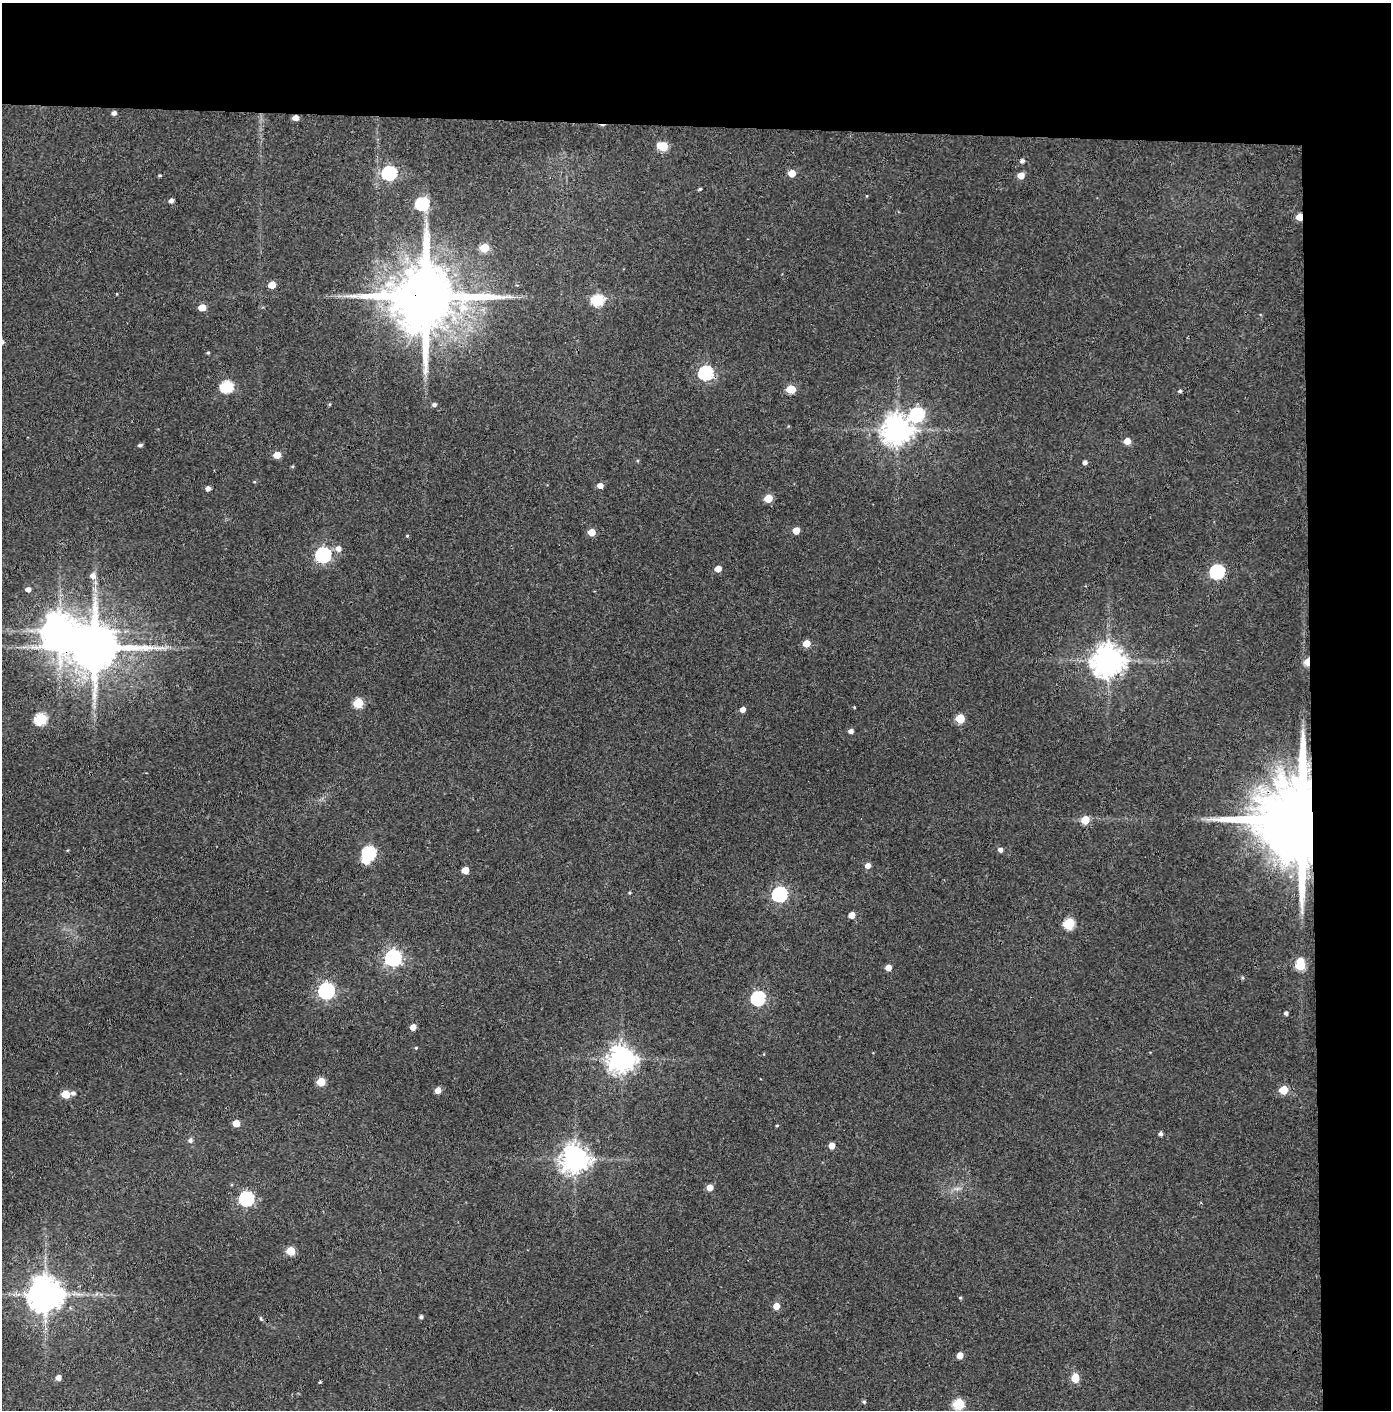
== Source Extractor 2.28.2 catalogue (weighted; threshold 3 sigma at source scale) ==
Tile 3 of 3 x 3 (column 3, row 1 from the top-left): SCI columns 2853-4241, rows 2822-4229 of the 4314 x 4236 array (HDU 1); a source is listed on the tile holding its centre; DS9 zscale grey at full resolution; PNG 1393 x 1412 px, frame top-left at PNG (2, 3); no overlay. Shown black and unused: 14% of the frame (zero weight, under 3 of 4 exposures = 6% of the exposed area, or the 3 px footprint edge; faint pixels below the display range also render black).
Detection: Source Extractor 2.28.2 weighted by HDU 2 'WHT'; one run over the whole footprint, this tile lists its part. Background 0.0904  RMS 0.0064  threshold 0.0289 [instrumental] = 3 sigma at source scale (4.5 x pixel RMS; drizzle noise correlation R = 1.50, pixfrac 1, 0.05/0.05 arcsec/px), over >= 5 px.
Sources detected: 101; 2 inside a brighter object's white glare — not listed; the other 99 listed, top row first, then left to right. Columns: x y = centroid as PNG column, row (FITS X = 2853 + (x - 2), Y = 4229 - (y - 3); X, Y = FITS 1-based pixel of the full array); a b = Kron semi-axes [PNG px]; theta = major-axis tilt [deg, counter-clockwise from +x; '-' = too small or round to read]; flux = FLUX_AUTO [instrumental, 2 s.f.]
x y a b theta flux
114 113 5 4 - 2.4
295 118 5 4 - 4.8
663 146 6 5 - 27
1022 161 5 5 - 1.8
389 173 7 6 - 120
792 173 5 5 - 9.2
160 175 4 3 - 0.74
1021 176 5 5 - 6.4
700 189 4 3 - 0.83
171 201 5 4 - 2.4
422 204 7 6 - 78
1299 217 5 4 - 11
484 248 6 5 - 19
272 285 5 5 - 11
116 294 4 2 - 0.43
425 296 20 17 3 7700
598 300 6 6 - 57
202 307 5 5 - 10
208 353 4 3 - 0.84
706 373 7 6 - 110
227 387 6 6 - 65
791 389 6 5 - 20
1180 391 5 4 - 1
330 404 5 3 - 0.64
434 405 5 4 - 1.8
917 414 8 7 - 110
897 430 9 9 - 920
1127 441 5 5 - 6.6
140 445 5 4 - 1.5
277 455 5 5 - 9.3
1085 462 4 4 - 2.3
292 466 4 3 - 0.76
600 486 5 4 - 5
208 489 4 4 - 2.7
768 498 5 5 - 15
796 530 5 5 - 9.1
592 532 5 5 - 10
407 536 4 3 - 0.6
338 548 7 6 - 3.7
323 555 7 6 - 160
718 569 5 5 - 5.9
1217 572 7 6 - 120
93 576 7 7 - 3.6
28 589 5 4 - 3.1
806 643 5 5 - 9.8
94 647 14 12 5 3700
1108 660 9 9 - 1100
1307 662 7 4 86 13
358 703 6 5 - 31
854 707 4 3 - 0.52
743 709 5 4 - 3.6
41 719 6 6 - 58
960 719 5 5 - 21
851 731 5 5 - 2.4
1085 820 5 5 - 15
1301 820 23 19 0 15000
1000 850 5 5 - 2.3
369 853 6 6 - 87
868 866 5 5 - 3.9
465 870 5 5 - 9.2
779 894 7 6 - 140
852 915 5 5 - 5.7
1069 924 6 6 - 44
393 958 7 7 - 220
1300 964 8 5 -88 31
888 968 5 4 - 6
1242 978 5 4 - 0.93
326 991 7 6 - 190
758 998 6 6 - 110
1286 1013 4 4 - 1.7
413 1027 5 4 - 5.6
416 1048 4 4 - 0.62
621 1059 8 8 - 740
321 1082 5 5 - 18
438 1090 6 5 - 4.4
1284 1090 5 5 - 20
73 1093 6 5 - 1.8
66 1094 5 5 - 15
236 1123 5 5 - 9.6
777 1125 4 3 - 0.66
1160 1134 4 4 - 1.8
190 1140 7 6 - 1.6
832 1146 5 5 - 5.8
575 1159 8 8 - 810
710 1187 5 5 - 6.5
957 1189 7 4 19 1.8
246 1198 6 6 - 130
291 1251 5 5 - 21
45 1294 10 9 - 1500
960 1298 4 4 - 0.8
776 1306 5 5 - 6.8
421 1317 4 4 - 1.5
261 1319 7 4 -63 0.89
960 1355 5 5 - 6.8
58 1378 4 4 - 4.2
1075 1378 6 5 - 16
320 1382 3 3 - 1
864 1402 4 4 - 1.1
958 1404 6 6 - 46
Overlapping masked pixels (flux is a lower limit): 6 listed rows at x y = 295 118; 1299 217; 425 296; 94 647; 1307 662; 1301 820